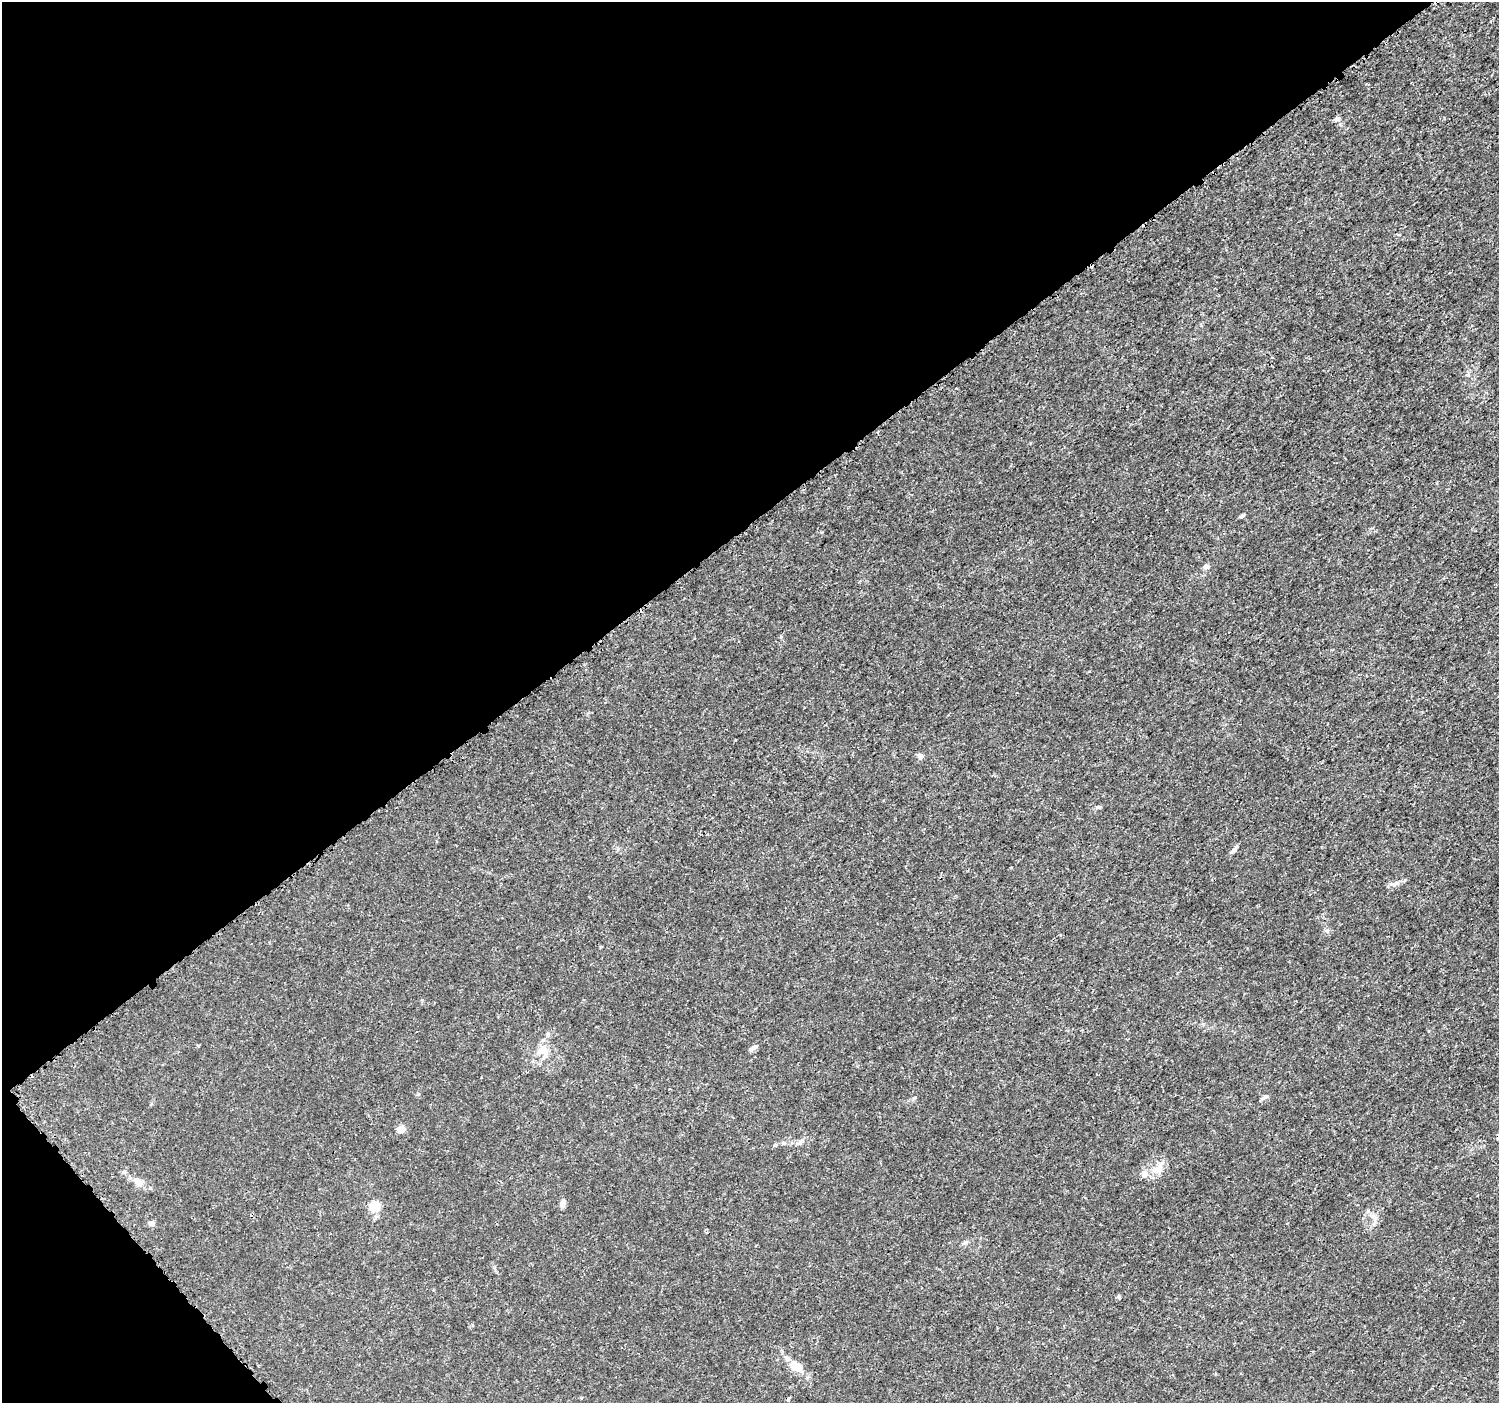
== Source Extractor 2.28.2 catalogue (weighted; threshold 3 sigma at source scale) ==
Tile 5 of 4 x 4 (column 1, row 2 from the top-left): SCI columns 22-1518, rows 2965-4365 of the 6038 x 5992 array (HDU 1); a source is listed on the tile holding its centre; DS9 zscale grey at full resolution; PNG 1501 x 1405 px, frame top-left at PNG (2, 2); no overlay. Shown black and unused: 39% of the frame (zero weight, under 3 of 5 exposures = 2% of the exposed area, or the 3 px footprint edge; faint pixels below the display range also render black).
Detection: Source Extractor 2.28.2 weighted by HDU 2 'WHT'; one run over the whole footprint, this tile lists its part. Background 0.00153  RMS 7.0e-04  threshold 0.00316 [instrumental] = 3 sigma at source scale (4.5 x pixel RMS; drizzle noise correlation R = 1.50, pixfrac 1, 0.0396/0.0396 arcsec/px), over >= 5 px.
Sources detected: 21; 2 cosmic-ray / hot-pixel residue — not listed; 1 inside a brighter listed object's ellipse — not listed separately; the other 18 listed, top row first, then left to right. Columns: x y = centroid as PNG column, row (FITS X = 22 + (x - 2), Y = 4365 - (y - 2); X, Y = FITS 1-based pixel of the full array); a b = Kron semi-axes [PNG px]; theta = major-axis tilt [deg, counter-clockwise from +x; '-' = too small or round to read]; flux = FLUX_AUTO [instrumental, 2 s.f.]
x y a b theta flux
1336 119 8 5 26 0.15
1242 516 7 4 27 0.11
1206 567 7 6 - 0.21
921 756 7 6 - 0.21
1234 850 10 5 50 0.24
1394 884 17 6 17 0.3
753 1047 12 5 28 0.2
543 1050 14 13 - 0.83
418 1094 5 5 - 0.093
1264 1097 13 4 26 0.15
401 1129 8 7 - 0.52
1158 1169 21 11 53 0.83
138 1181 18 8 -40 0.57
562 1203 9 7 85 0.29
375 1207 8 7 - 1.8
151 1223 8 6 -23 0.23
1119 1297 6 4 -75 0.11
796 1366 17 10 -44 1.2
Unlisted compact peaks at least as high as the median listed source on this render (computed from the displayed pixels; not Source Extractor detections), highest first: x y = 1468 375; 1098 807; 781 637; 965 1242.